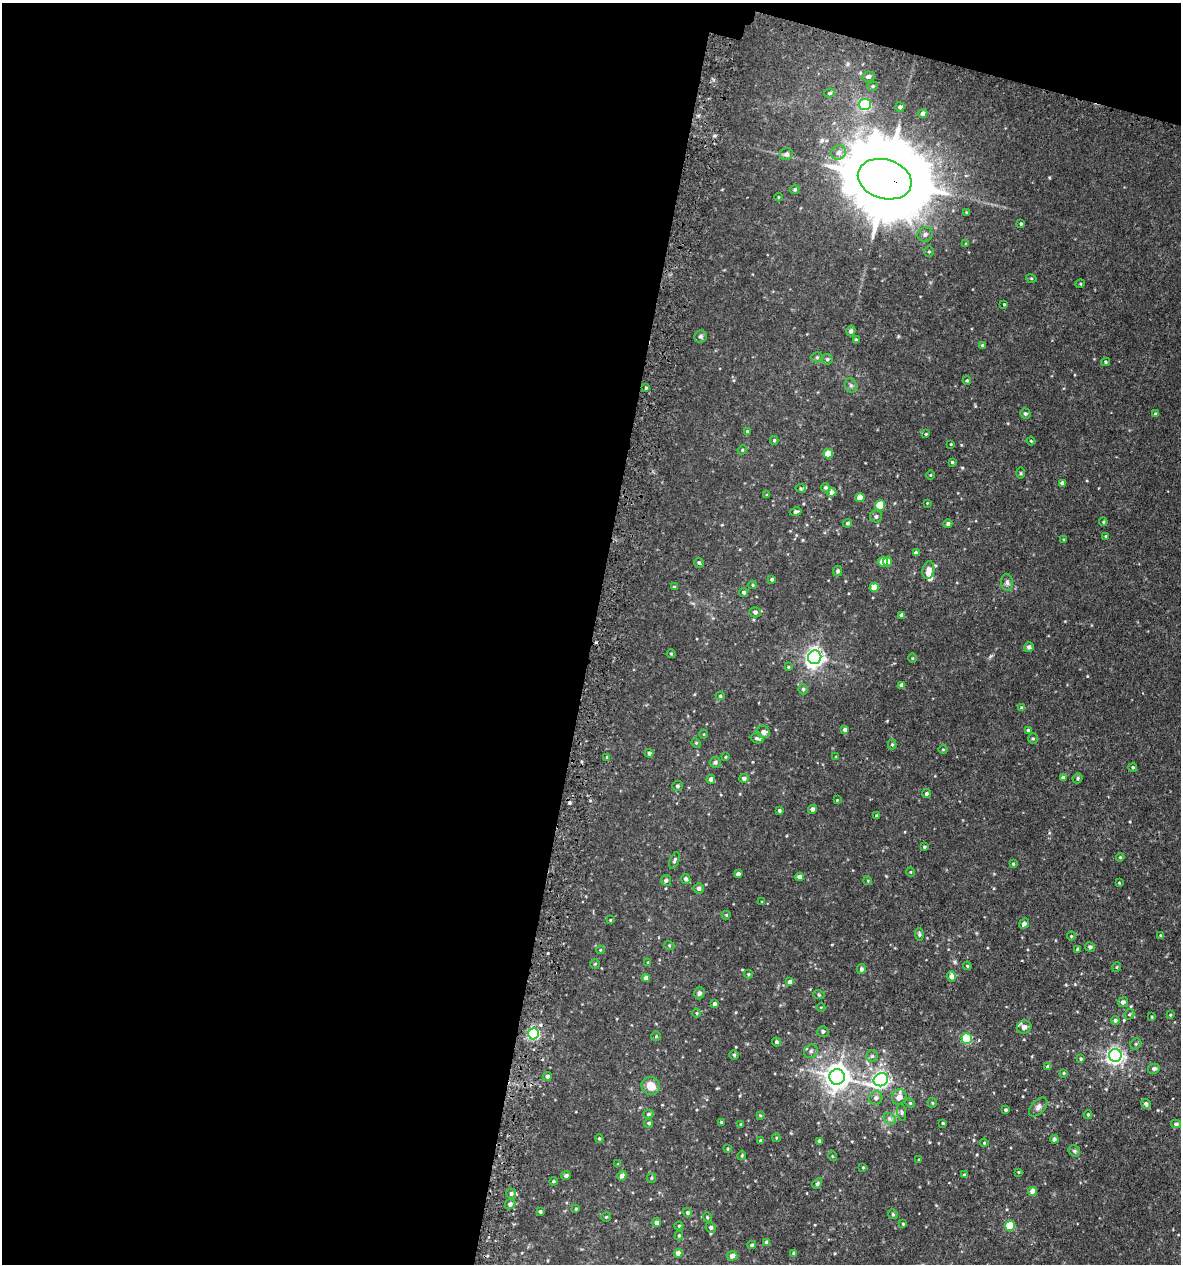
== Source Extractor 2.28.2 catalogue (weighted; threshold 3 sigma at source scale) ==
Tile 1 of 4 x 4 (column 1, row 1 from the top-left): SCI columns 336-1514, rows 3837-5098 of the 5222 x 5150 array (HDU 1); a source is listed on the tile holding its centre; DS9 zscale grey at full resolution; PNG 1183 x 1266 px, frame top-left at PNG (2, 3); each listed source drawn as its Kron ellipse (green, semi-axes under 4 px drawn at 4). Shown black and unused: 52% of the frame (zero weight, under 3 of 5 exposures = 5% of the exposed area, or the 3 px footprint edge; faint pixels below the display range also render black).
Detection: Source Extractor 2.28.2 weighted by HDU 2 'WHT'; one run over the whole footprint, this tile lists its part. Background 0.0181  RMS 0.0034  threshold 0.0152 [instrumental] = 3 sigma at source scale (4.5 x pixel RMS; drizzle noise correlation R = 1.50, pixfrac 1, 0.05/0.05 arcsec/px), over >= 5 px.
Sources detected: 227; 1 inside a brighter object's white glare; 1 cosmic-ray / hot-pixel residue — neither listed nor drawn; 3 inside a brighter listed object's ellipse — not listed separately; the other 222 listed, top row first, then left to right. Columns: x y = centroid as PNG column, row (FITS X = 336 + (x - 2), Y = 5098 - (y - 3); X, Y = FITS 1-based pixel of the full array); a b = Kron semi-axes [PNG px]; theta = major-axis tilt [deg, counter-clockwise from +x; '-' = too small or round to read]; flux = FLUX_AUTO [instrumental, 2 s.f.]
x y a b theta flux
868 76 6 5 - 1.1
873 86 5 4 - 0.47
830 93 5 4 - 0.52
865 105 6 5 - 40
900 107 4 4 - 0.78
923 113 5 4 - 1.1
839 153 8 7 - 1.5
786 154 6 6 - 0.9
885 179 27 19 -17 5100
795 189 5 4 - 0.58
778 197 4 3 - 0.24
966 212 4 3 - 0.24
1021 224 4 3 - 0.41
925 234 7 7 - 1.2
966 244 4 4 - 0.31
929 252 5 5 - 0.44
1031 278 5 3 - 0.3
1080 284 5 3 - 0.31
1004 304 3 3 - 0.28
851 331 5 4 - 0.88
700 336 6 6 - 0.74
856 340 4 4 - 0.62
982 345 4 4 - 0.37
817 357 5 5 - 0.51
827 359 5 5 - 0.65
1105 362 4 4 - 0.38
967 380 4 4 - 0.39
851 385 7 5 -69 0.73
646 388 3 3 - 0.37
1025 413 5 5 - 0.57
1155 414 4 4 - 0.58
747 431 4 3 - 0.34
926 434 3 3 - 0.28
774 440 4 4 - 0.49
1031 441 4 3 - 0.29
951 444 4 3 - 0.28
742 450 5 4 - 0.36
828 454 5 4 - 5.9
952 462 4 3 - 0.35
1021 473 6 4 90 0.38
930 475 4 3 - 0.25
1062 483 4 4 - 1.1
825 487 4 4 - 0.59
801 488 5 4 - 0.4
832 492 5 4 - 1.5
767 495 4 4 - 0.39
860 498 5 4 - 3.3
927 503 3 3 - 0.21
880 505 5 5 - 9.6
796 512 6 4 12 0.67
876 516 6 6 - 0.77
1103 522 4 4 - 0.36
848 523 4 4 - 0.65
948 524 4 4 - 0.83
1106 536 4 3 - 0.41
1064 540 3 3 - 0.33
916 553 4 4 - 0.93
887 561 5 4 - 2
883 562 5 5 - 4.8
699 563 5 4 - 0.54
928 570 9 6 78 2.5
838 571 5 4 - 0.59
772 579 4 4 - 0.6
1007 582 8 5 -88 0.94
753 585 4 4 - 0.39
674 587 4 3 - 0.48
874 587 5 4 - 3.3
744 592 4 4 - 0.67
755 612 5 5 - 0.94
901 615 4 4 - 0.74
1029 647 5 4 - 1.2
671 654 4 4 - 0.37
815 657 7 6 - 150
912 658 5 3 - 0.3
788 667 4 4 - 0.33
902 685 4 4 - 1.5
803 689 5 4 - 0.66
720 696 4 4 - 0.45
1022 708 4 4 - 0.68
845 730 4 4 - 1.5
1028 730 3 3 - 0.76
763 732 6 6 - 1.3
704 734 4 3 - 0.25
757 738 7 5 -18 0.71
1033 739 5 5 - 0.46
696 743 5 4 - 0.4
892 745 5 4 - 0.42
943 749 5 3 - 0.35
649 753 4 4 - 0.9
607 757 4 3 - 0.3
725 757 4 3 - 0.28
836 757 3 3 - 0.29
715 762 5 5 - 0.71
1133 767 4 4 - 0.43
1063 777 4 4 - 0.69
744 778 5 4 - 1
1078 778 5 5 - 0.59
711 779 4 4 - 1.2
677 786 5 5 - 0.57
927 793 5 4 - 0.66
837 800 3 3 - 0.23
812 809 4 4 - 1.4
779 810 3 3 - 0.5
877 816 3 3 - 0.45
924 847 3 3 - 0.4
1120 857 4 3 - 0.34
674 860 9 4 69 0.7
1013 864 4 3 - 0.35
911 872 5 3 - 0.26
738 874 4 3 - 1.1
799 877 4 4 - 1.6
686 879 5 4 - 0.83
666 880 5 5 - 0.89
868 881 4 3 - 0.29
1119 883 4 3 - 0.24
699 888 5 5 - 1.1
762 902 4 3 - 0.26
726 915 4 4 - 0.28
610 920 3 3 - 0.25
1024 923 6 4 51 1.1
919 934 6 4 -87 0.55
1071 936 4 4 - 0.29
1161 936 4 4 - 0.43
669 945 5 3 - 0.3
1090 947 5 4 - 0.77
1077 949 3 3 - 0.3
600 950 4 3 - 0.29
648 962 4 3 - 0.29
595 964 4 4 - 0.33
967 966 4 3 - 0.33
1117 967 5 3 - 0.29
861 969 5 4 - 0.95
748 974 4 4 - 0.36
951 976 5 4 - 1.7
646 978 4 4 - 2
790 982 4 4 - 1.6
699 993 6 5 - 0.75
819 995 5 3 - 0.33
1123 1002 5 5 - 1
714 1004 4 3 - 0.91
821 1007 4 3 - 0.24
697 1013 4 3 - 0.33
1129 1014 5 4 - 0.5
1170 1015 3 3 - 0.29
1152 1017 4 2 - 0.27
1115 1020 4 4 - 0.75
1024 1027 7 6 - 1.3
823 1031 5 5 - 0.65
534 1034 5 5 - 46
656 1036 5 4 - 0.39
967 1039 5 5 - 26
777 1042 5 3 - 0.73
1136 1044 6 5 - 0.51
811 1051 7 6 - 1
734 1055 5 5 - 0.51
1115 1055 6 6 - 110
872 1056 6 5 - 0.65
1081 1059 3 3 - 0.45
1048 1067 4 4 - 1.2
1154 1069 6 5 - 1
1064 1073 4 3 - 0.29
547 1076 4 4 - 0.88
837 1077 7 7 - 340
881 1080 7 6 - 96
651 1086 9 9 - 4.2
899 1097 8 7 - 2.4
876 1098 7 6 - 1.2
910 1103 5 3 - 0.35
932 1103 5 5 - 0.39
1146 1104 5 5 - 0.93
1038 1107 11 6 46 1.2
1005 1110 3 3 - 0.52
902 1112 9 4 -80 0.61
648 1114 5 4 - 0.58
1088 1114 4 3 - 0.41
760 1115 4 3 - 0.35
890 1119 7 5 -44 0.85
721 1122 3 2 - 0.28
649 1123 4 4 - 0.6
943 1123 3 3 - 0.33
741 1124 4 4 - 0.3
1176 1124 5 4 - 0.75
599 1138 4 3 - 0.36
776 1138 4 3 - 0.4
1054 1139 4 4 - 1.1
761 1141 3 3 - 0.57
819 1141 3 3 - 0.85
984 1143 4 3 - 0.29
727 1149 3 3 - 0.3
1074 1151 6 5 - 0.54
742 1155 5 3 - 0.32
832 1156 5 3 - 0.31
919 1160 3 3 - 0.34
618 1164 4 4 - 0.26
863 1167 4 3 - 0.28
1018 1172 3 3 - 0.28
964 1175 4 3 - 0.62
566 1176 5 4 - 0.97
622 1176 5 4 - 1.7
651 1178 5 4 - 0.42
553 1181 4 3 - 0.42
817 1184 6 4 57 0.57
1033 1191 4 4 - 3.2
511 1193 5 5 - 0.82
510 1204 6 4 44 0.93
576 1209 4 3 - 0.37
540 1211 4 3 - 0.58
687 1213 5 4 - 0.64
893 1214 5 4 - 0.4
606 1217 5 5 - 0.4
707 1217 5 3 - 0.3
657 1223 4 4 - 1.5
903 1224 4 3 - 0.31
679 1226 4 3 - 0.34
1010 1226 5 5 - 16
711 1227 5 5 - 0.83
679 1235 5 4 - 0.43
767 1243 4 4 - 1.7
752 1245 4 4 - 0.55
678 1253 4 4 - 2.6
794 1253 4 4 - 0.66
732 1256 5 5 - 2
Overlapping masked pixels (flux is a lower limit): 2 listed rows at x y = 885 179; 534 1034